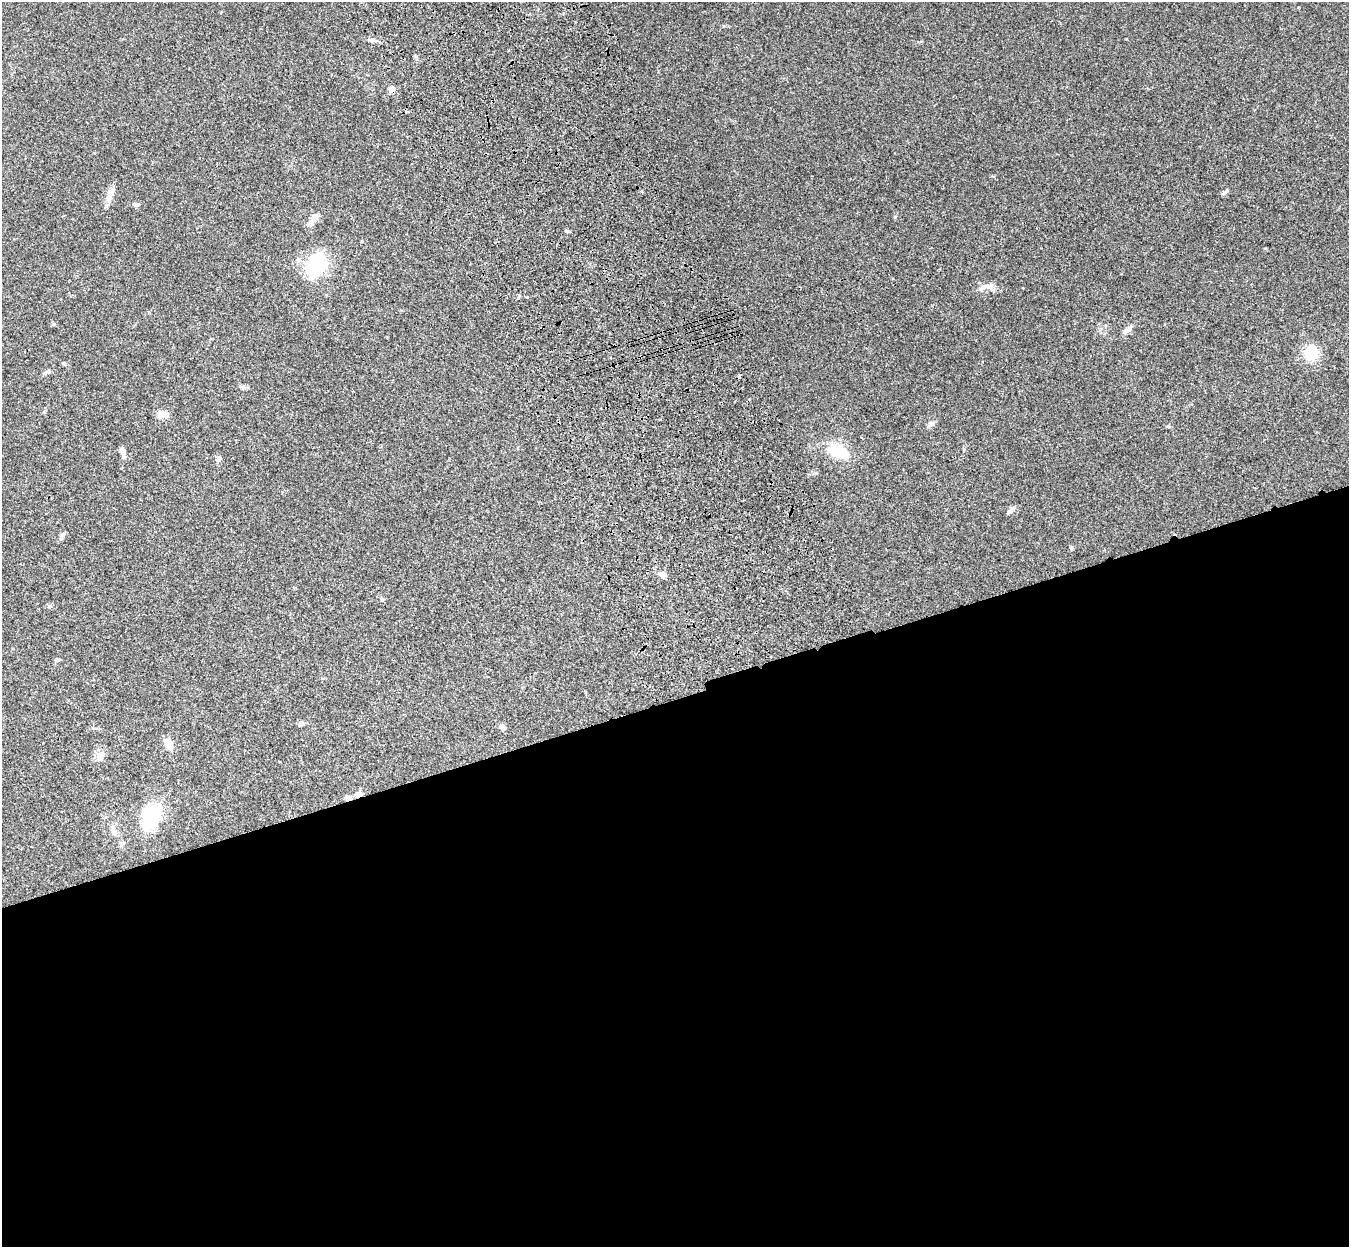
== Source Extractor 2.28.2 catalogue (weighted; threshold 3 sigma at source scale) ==
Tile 15 of 4 x 4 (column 3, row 4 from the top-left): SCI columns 2812-4158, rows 326-1570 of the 5621 x 5509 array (HDU 1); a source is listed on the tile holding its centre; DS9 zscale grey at full resolution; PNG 1351 x 1249 px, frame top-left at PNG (2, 2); no overlay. Shown black and unused: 44% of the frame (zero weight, under 3 of 4 exposures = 6% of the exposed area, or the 3 px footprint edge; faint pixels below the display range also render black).
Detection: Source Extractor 2.28.2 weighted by HDU 2 'WHT'; one run over the whole footprint, this tile lists its part. Background 0.0467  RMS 0.0051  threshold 0.0232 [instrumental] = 3 sigma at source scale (4.5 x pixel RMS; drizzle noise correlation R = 1.50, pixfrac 1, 0.05/0.05 arcsec/px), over >= 5 px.
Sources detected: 33; all 33 listed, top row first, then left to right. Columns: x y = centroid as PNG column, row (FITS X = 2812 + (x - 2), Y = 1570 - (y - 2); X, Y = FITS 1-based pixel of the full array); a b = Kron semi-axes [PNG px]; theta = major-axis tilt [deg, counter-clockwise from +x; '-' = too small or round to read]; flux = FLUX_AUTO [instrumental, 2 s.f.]
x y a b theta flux
372 40 11 5 -9 1.7
392 89 7 7 - 2.5
1224 193 10 4 36 1.2
110 194 20 8 68 4.3
136 205 8 5 5 0.88
314 217 12 9 55 3.3
895 217 5 4 - 0.52
566 231 6 4 -1 0.73
316 265 26 19 64 30
986 287 24 6 13 3.6
53 324 5 4 - 0.65
1129 329 15 6 43 2.2
1311 353 12 11 - 16
49 371 8 5 18 1.1
162 414 14 9 -3 3.7
930 424 10 7 39 1.7
122 452 12 5 -76 2.3
838 452 32 16 -22 15
219 459 8 7 - 1.4
1011 510 12 5 49 1.4
63 534 7 6 - 1.1
1071 548 6 4 71 0.63
662 574 9 6 -19 2.3
382 599 6 4 -69 0.78
50 606 5 5 - 0.73
57 660 8 4 15 0.82
301 724 8 5 32 1.2
502 726 7 6 - 1.9
168 744 15 8 -62 4.5
100 758 12 8 -61 2.7
359 794 9 6 10 2.6
348 797 9 7 13 1.6
151 816 20 13 75 42
Overlapping masked pixels (flux is a lower limit): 3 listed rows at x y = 392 89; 359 794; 348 797
Unlisted compact peaks at least as high as the median listed source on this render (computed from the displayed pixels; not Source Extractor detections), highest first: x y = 1265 248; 1168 426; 723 26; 243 387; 964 449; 416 56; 1126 39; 362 241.